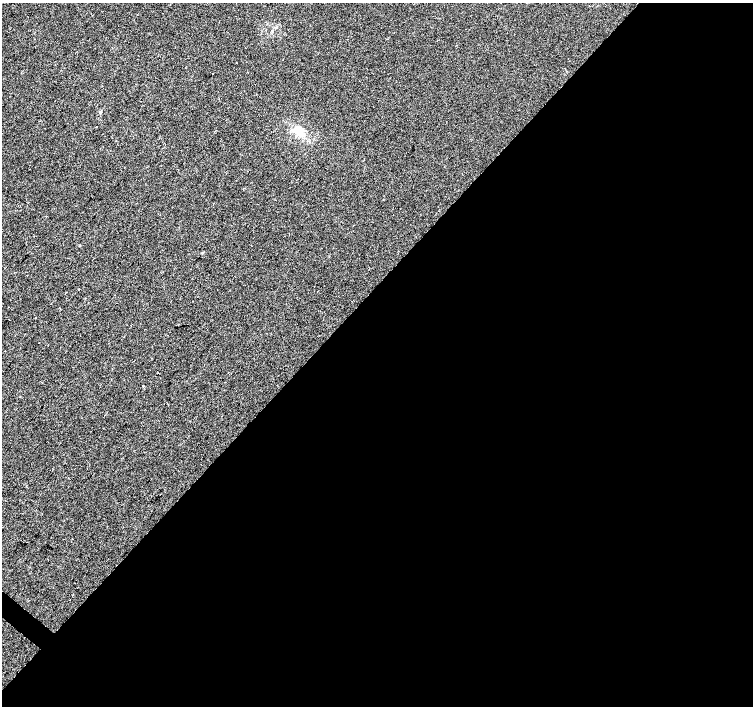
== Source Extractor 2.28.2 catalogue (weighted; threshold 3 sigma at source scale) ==
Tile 12 of 4 x 4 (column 4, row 3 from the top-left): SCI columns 4509-6010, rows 1579-2985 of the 6021 x 6033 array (HDU 1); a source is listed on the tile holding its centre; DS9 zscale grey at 2 x 2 block average (1 PNG px = mean of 2 x 2 image px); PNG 755 x 708 px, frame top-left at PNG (2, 3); no overlay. Shown black and unused: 59% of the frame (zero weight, under 2 of 3 exposures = <1% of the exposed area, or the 3 px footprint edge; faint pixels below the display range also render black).
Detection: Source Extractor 2.28.2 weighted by HDU 2 'WHT'; one run over the whole footprint, this tile lists its part. Background 0.00624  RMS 0.005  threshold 0.0223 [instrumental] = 3 sigma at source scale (4.5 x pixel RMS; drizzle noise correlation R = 1.50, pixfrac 1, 0.0396/0.0396 arcsec/px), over >= 5 px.
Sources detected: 8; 1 cosmic-ray / hot-pixel residue — not listed; the other 7 listed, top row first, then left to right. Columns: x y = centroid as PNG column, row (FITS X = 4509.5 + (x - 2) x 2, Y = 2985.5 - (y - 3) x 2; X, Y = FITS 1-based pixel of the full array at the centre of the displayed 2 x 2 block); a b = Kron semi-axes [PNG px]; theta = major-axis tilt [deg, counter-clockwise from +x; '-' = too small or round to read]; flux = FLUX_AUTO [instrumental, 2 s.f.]
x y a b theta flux
272 30 3 2 - 0.8
96 127 2 2 - 0.47
299 132 11 9 -24 13
202 253 3 3 - 0.98
79 289 2 2 - 3.4
35 318 2 2 - 0.72
70 600 2 2 - 0.99